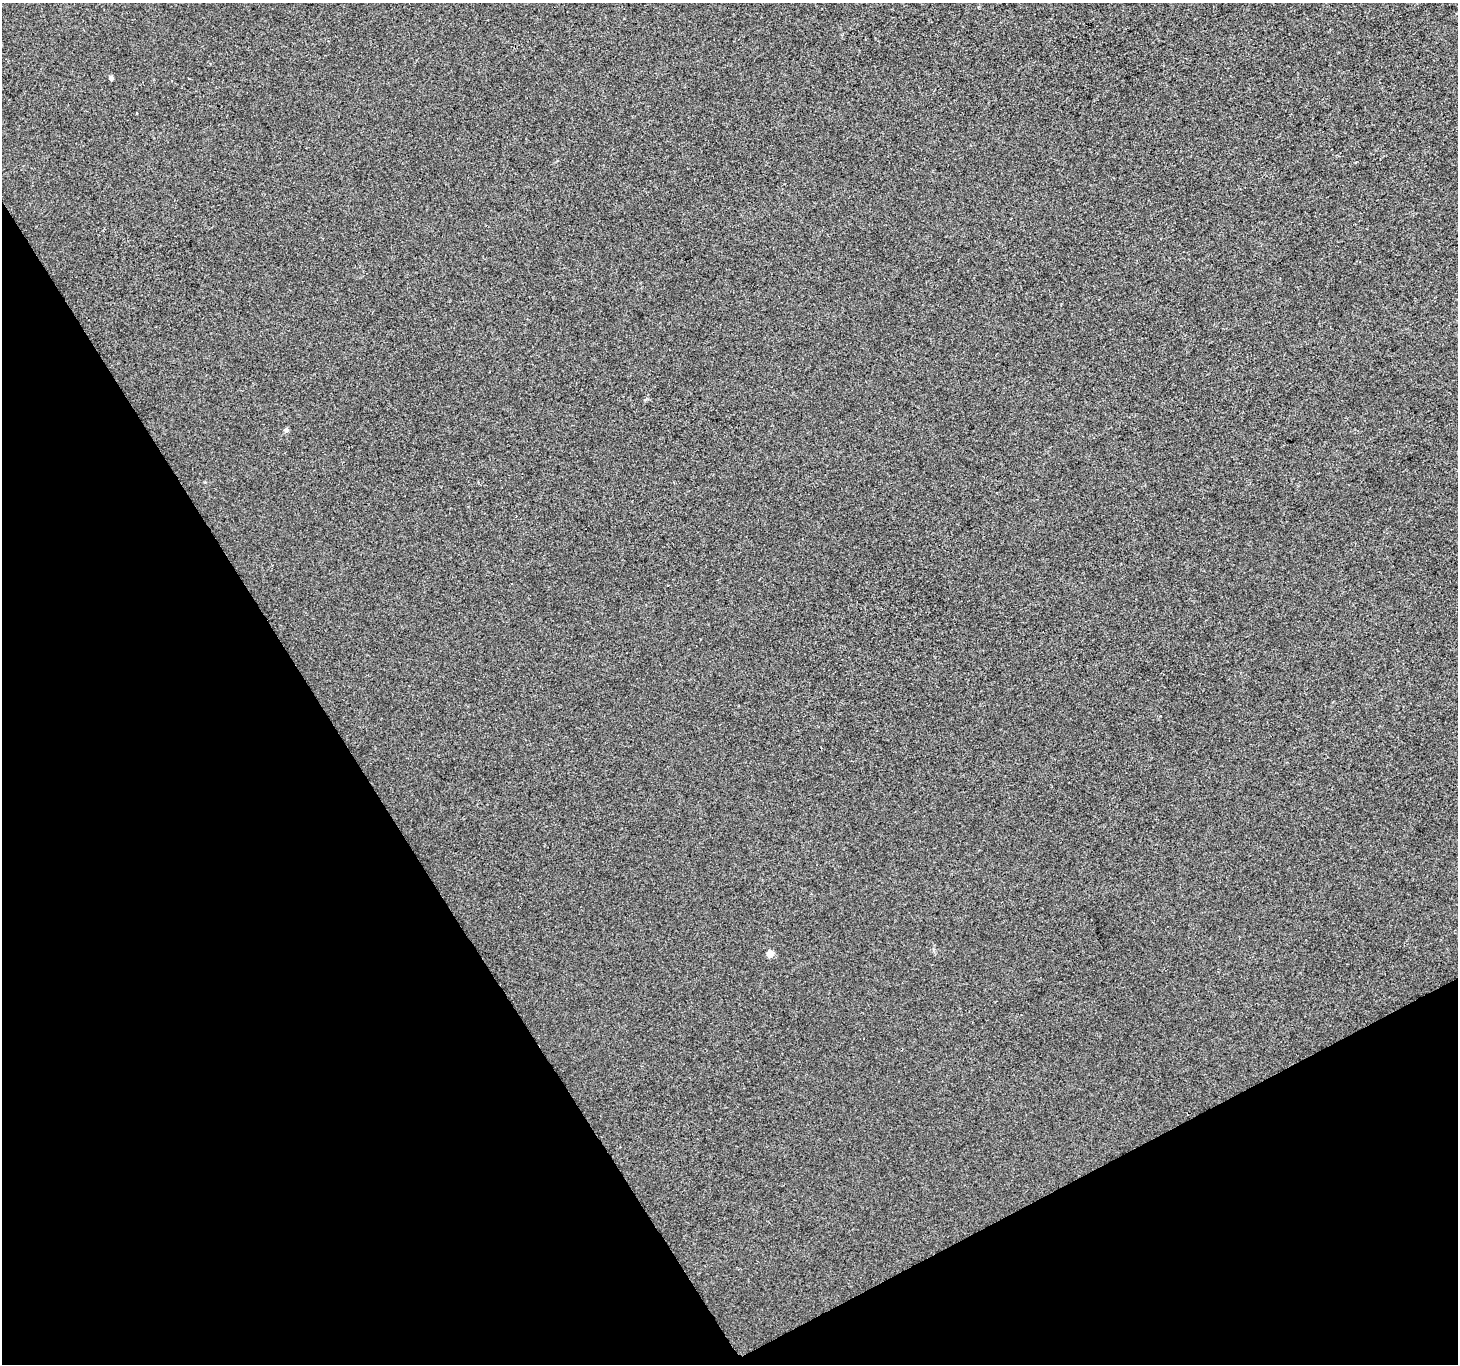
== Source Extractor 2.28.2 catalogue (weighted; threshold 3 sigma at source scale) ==
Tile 14 of 4 x 4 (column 2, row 4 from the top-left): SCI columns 1459-2914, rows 169-1530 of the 5827 x 5722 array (HDU 1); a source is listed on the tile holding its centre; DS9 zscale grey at full resolution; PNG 1460 x 1366 px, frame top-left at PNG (2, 3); no overlay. Shown black and unused: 29% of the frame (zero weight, under 2 of 3 exposures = <1% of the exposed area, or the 3 px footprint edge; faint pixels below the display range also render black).
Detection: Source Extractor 2.28.2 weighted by HDU 2 'WHT'; one run over the whole footprint, this tile lists its part. Background 0.00146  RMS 0.0056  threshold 0.0253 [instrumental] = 3 sigma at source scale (4.5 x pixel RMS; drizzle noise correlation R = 1.50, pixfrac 1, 0.0396/0.0396 arcsec/px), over >= 5 px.
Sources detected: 3; all 3 listed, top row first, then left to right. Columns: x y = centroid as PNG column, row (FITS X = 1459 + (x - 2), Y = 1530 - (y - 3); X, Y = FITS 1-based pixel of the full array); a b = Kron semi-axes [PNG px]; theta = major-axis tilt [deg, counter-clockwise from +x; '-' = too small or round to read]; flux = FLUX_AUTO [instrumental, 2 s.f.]
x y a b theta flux
111 78 4 4 - 2.1
286 430 5 4 - 2
770 953 5 5 - 6.1